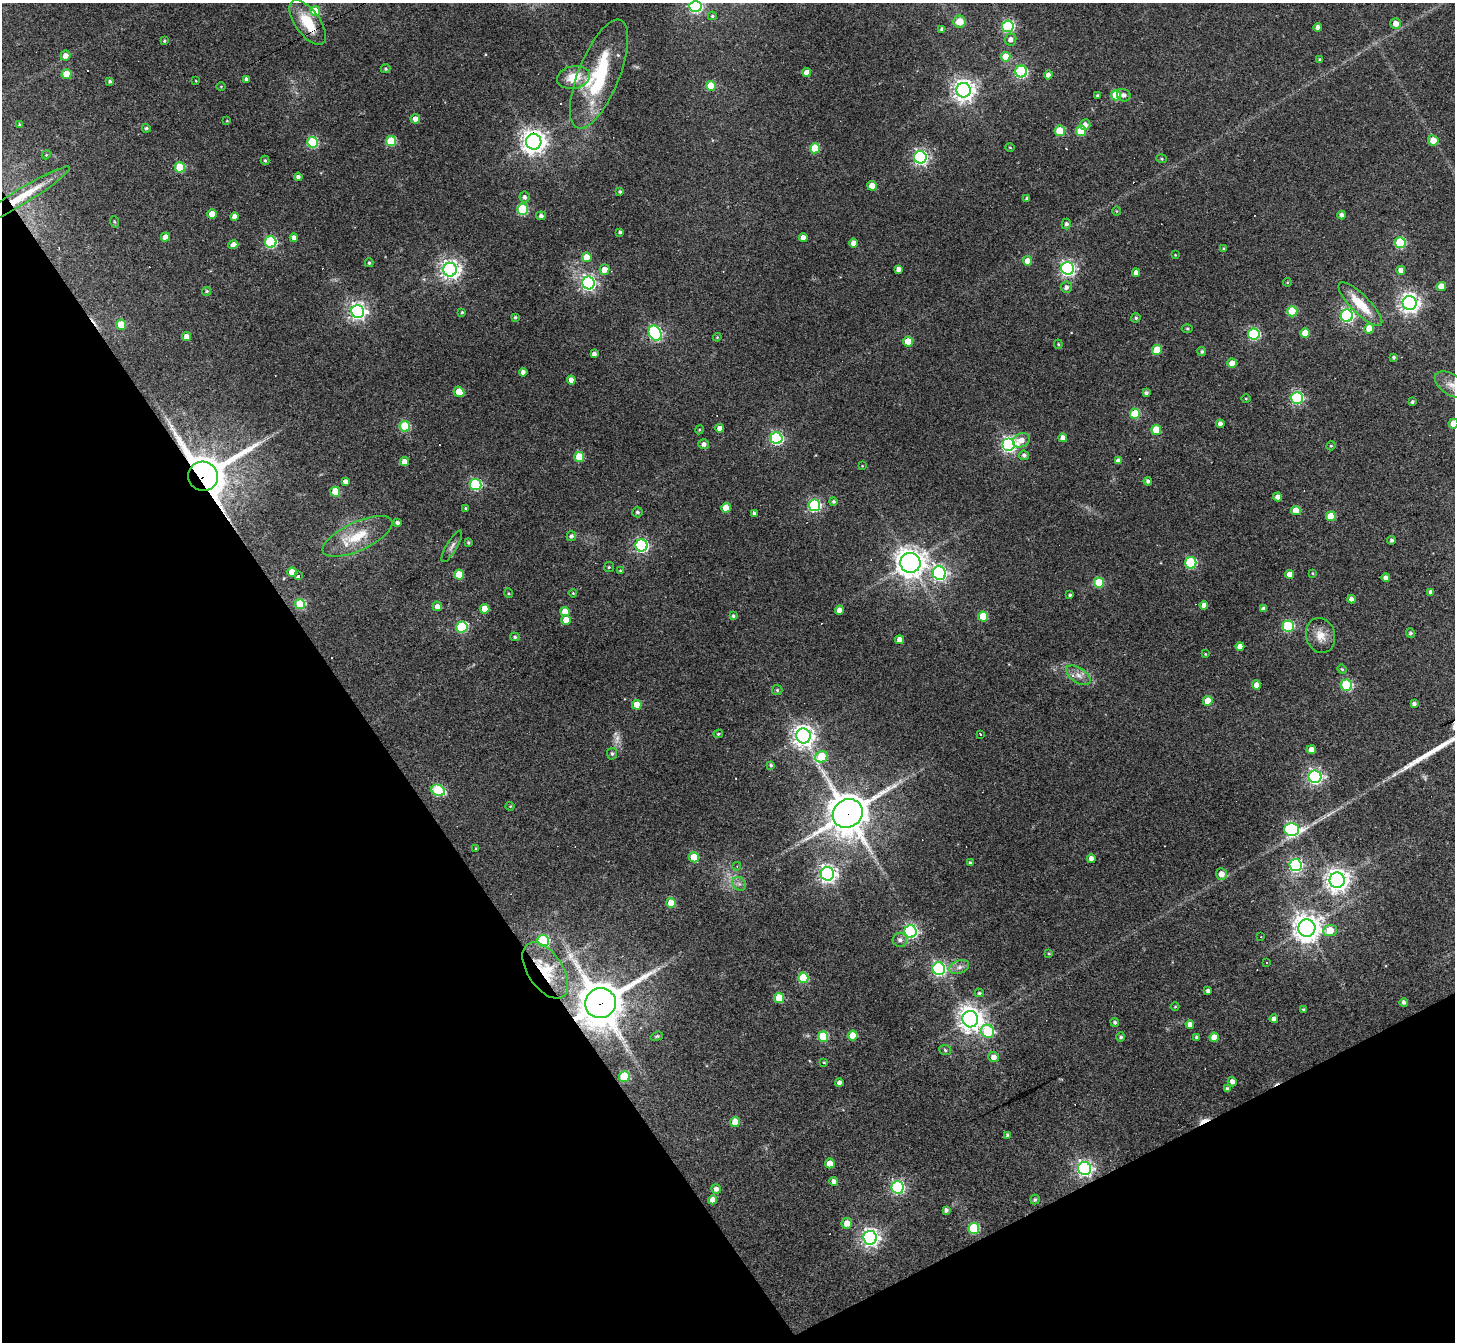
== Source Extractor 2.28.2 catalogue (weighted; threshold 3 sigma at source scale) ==
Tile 14 of 4 x 4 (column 2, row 4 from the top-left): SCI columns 1453-2905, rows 290-1629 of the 5810 x 5801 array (HDU 1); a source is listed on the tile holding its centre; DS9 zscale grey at full resolution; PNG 1457 x 1344 px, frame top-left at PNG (2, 3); each listed source drawn as its Kron ellipse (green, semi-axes under 4 px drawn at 4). Shown black and unused: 30% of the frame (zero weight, under 3 of 4 exposures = <1% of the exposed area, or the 3 px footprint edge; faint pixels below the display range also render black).
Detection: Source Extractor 2.28.2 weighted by HDU 2 'WHT'; one run over the whole footprint, this tile lists its part. Background 0.077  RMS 0.0055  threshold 0.025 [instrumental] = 3 sigma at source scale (4.5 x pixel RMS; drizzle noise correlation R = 1.50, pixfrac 1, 0.05/0.05 arcsec/px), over >= 5 px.
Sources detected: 290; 3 too faint to see at this stretch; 11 cosmic-ray / hot-pixel residue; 3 long thin detections or spike segments (spike, bleed or trail) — neither listed nor drawn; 1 inside a brighter listed object's ellipse — not listed separately; the other 272 listed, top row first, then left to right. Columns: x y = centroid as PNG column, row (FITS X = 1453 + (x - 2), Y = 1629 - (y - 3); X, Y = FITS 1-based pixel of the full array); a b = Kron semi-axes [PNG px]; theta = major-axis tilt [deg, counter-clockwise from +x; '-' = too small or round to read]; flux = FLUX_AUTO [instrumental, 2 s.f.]
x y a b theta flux
695 7 6 5 - 70
315 11 5 5 - 15
712 16 4 4 - 0.72
959 22 6 6 - 8.2
308 23 26 12 -55 17
1396 23 5 5 - 5.5
1008 26 6 6 - 73
1318 27 4 4 - 2.6
942 29 4 3 - 1.3
1010 39 6 6 - 2.7
164 41 3 3 - 0.68
65 56 5 5 - 3.1
1005 57 5 5 - 11
1320 60 4 3 - 0.85
386 69 5 4 - 0.82
1021 71 6 6 - 80
807 72 4 4 - 4.9
66 74 5 5 - 15
599 74 58 20 68 52
1048 75 4 4 - 2.6
573 77 16 11 11 12
246 79 4 3 - 1.8
110 81 4 4 - 1.1
196 81 4 2 - 0.37
221 86 4 3 - 0.4
711 86 5 5 - 21
964 90 7 7 - 420
1098 95 4 3 - 0.8
1116 95 5 5 - 24
1124 95 7 6 - 2
415 119 5 5 - 3.2
227 121 4 3 - 0.42
19 125 3 3 - 0.8
1085 125 5 5 - 2.9
146 128 4 4 - 0.98
1060 131 5 5 - 21
1081 131 5 5 - 23
1433 140 5 5 - 7
391 141 5 5 - 28
313 142 5 5 - 42
534 142 8 7 - 540
1010 147 4 3 - 0.47
815 148 5 5 - 20
46 155 4 3 - 0.45
920 157 6 6 - 150
1161 159 5 3 - 0.64
265 160 5 4 - 0.76
180 167 5 5 - 28
298 177 4 4 - 1.7
872 186 5 5 - 8.3
620 192 3 3 - 0.81
22 196 56 8 31 18
524 197 5 5 - 1.9
1027 199 4 3 - 1.3
522 209 5 5 - 47
1116 211 5 3 - 0.5
212 214 4 4 - 7.7
1342 215 4 4 - 2.1
541 216 5 4 - 1.7
234 217 4 4 - 3.5
115 222 6 3 -70 0.57
1066 224 5 4 - 1.4
620 232 3 3 - 1.2
165 237 4 4 - 5
294 238 4 4 - 2.6
803 238 4 4 - 4.8
271 242 6 5 - 71
853 243 4 4 - 4.4
1400 243 5 5 - 43
233 245 5 4 - 4.2
1223 248 4 3 - 0.5
1175 255 3 3 - 0.38
587 257 5 5 - 11
1028 261 5 4 - 5.6
369 263 4 4 - 0.79
1067 268 6 6 - 160
899 269 4 4 - 3
450 270 7 7 - 300
605 270 5 5 - 5.2
1401 270 4 4 - 4.2
1136 273 4 4 - 3.2
1287 282 4 3 - 0.46
588 283 6 6 - 160
1441 286 5 4 - 7.1
1066 287 5 5 - 2
206 291 4 4 - 0.94
1410 303 7 7 - 300
1360 304 29 9 -45 16
358 311 6 6 - 220
1292 311 5 5 - 24
462 312 3 3 - 0.64
1347 316 6 6 - 100
515 317 4 3 - 0.93
1136 318 4 4 - 0.91
121 325 5 5 - 17
1187 328 5 3 - 0.66
1369 329 5 5 - 7.7
655 333 8 6 -62 120
1305 333 5 5 - 10
1254 334 5 5 - 64
187 336 4 4 - 3.8
717 337 4 3 - 0.59
908 341 5 5 - 14
1058 344 5 4 - 0.64
1157 350 5 5 - 17
1202 352 4 4 - 1.1
594 354 4 4 - 2
1394 357 3 3 - 0.98
1232 363 4 4 - 6.5
523 372 4 4 - 2.6
571 380 4 4 - 4
1451 385 18 10 -32 6
459 392 6 4 -39 8.8
1146 393 4 3 - 1.2
1297 398 6 6 - 76
1246 399 5 3 - 0.51
1412 402 3 3 - 0.94
1135 414 5 5 - 29
1220 424 4 4 - 2.6
1454 424 5 5 - 10
405 426 5 5 - 34
720 428 4 4 - 2.4
699 430 4 3 - 0.56
1156 430 5 5 - 15
776 438 6 6 - 98
1063 438 4 4 - 3.1
1021 440 9 7 27 4.7
704 444 5 5 - 2.3
1008 444 6 6 - 150
1331 446 5 4 - 0.64
1024 455 5 4 - 1.5
579 457 5 5 - 17
1118 461 4 4 - 3
404 462 4 4 - 4.5
862 466 3 3 - 0.4
203 476 15 14 - 2100
1148 481 4 4 - 1.6
345 482 4 4 - 2.4
475 484 6 5 - 75
335 492 5 5 - 16
1278 497 4 4 - 2.9
833 501 4 4 - 1
814 505 6 6 - 86
465 508 3 3 - 0.62
726 508 5 4 - 9.8
1296 510 5 4 - 9.2
637 512 5 5 - 1.3
754 513 3 3 - 1
1331 516 5 5 - 13
397 523 4 3 - 1.5
357 536 38 14 24 18
571 536 5 4 - 1.8
1391 540 4 4 - 1.2
468 542 3 3 - 0.76
642 545 6 6 - 110
452 546 18 5 59 2.5
910 563 10 10 - 640
1191 563 6 5 - 58
609 567 5 5 - 0.81
620 571 3 3 - 0.63
292 572 5 4 - 8.8
939 573 7 6 - 160
1313 573 4 3 - 0.53
1289 574 4 4 - 4.8
459 575 5 5 - 16
299 576 4 3 - 2.5
1386 578 4 4 - 3.3
1099 583 5 5 - 25
1431 592 4 4 - 2.3
508 593 5 3 - 0.5
573 593 4 3 - 0.51
1070 595 3 3 - 0.91
1351 599 4 4 - 2.6
300 604 5 5 - 29
1204 605 4 4 - 3.4
437 606 5 4 - 3.1
484 609 5 5 - 8.6
1263 609 4 4 - 1.8
839 610 4 4 - 3.9
565 611 5 4 - 6.9
733 616 4 3 - 0.92
983 616 5 5 - 17
566 620 5 4 - 8.2
1288 626 5 5 - 53
462 627 5 5 - 50
1410 633 5 4 - 1.2
1321 636 18 14 -74 7.4
515 637 5 4 - 0.91
900 640 4 4 - 5.5
1240 646 4 4 - 3.3
1205 654 3 3 - 0.43
1342 669 5 4 - 0.65
1078 675 14 7 -34 3.9
1256 685 5 4 - 4
1347 685 6 5 - 46
777 690 5 5 - 0.97
1208 701 5 4 - 9.2
1414 704 4 3 - 1.5
637 705 5 5 - 9.7
718 734 5 4 - 0.78
981 734 3 3 - 1.1
803 736 7 7 - 400
1311 750 4 4 - 6.2
612 754 6 5 - 1.2
821 757 6 5 - 28
771 765 4 3 - 0.89
1315 777 6 6 - 150
438 790 7 5 -22 47
510 806 4 4 - 0.51
848 813 15 14 - 1500
1292 829 7 6 - 120
476 848 3 2 - 0.44
694 857 5 5 - 17
1091 858 4 4 - 2.8
970 863 4 4 - 1
1296 865 6 6 - 93
737 866 4 3 - 0.45
827 874 7 6 - 250
1221 874 5 5 - 4.7
1337 880 7 7 - 470
739 884 7 6 - 1.9
671 903 5 4 - 11
1307 928 8 8 - 670
1330 930 7 5 5 11
911 932 6 6 - 120
1261 937 2 2 - 0.35
900 940 7 7 - 2.2
543 941 6 5 - 57
1049 954 4 3 - 0.54
1267 962 3 2 - 0.48
959 967 10 6 20 2.5
939 969 6 6 - 120
545 970 32 17 -56 21
803 978 5 5 - 31
1208 991 4 4 - 1.5
979 993 4 4 - 0.79
779 998 5 5 - 15
1404 1002 4 4 - 1.4
600 1003 15 14 - 2100
1175 1006 4 3 - 0.44
1303 1009 3 3 - 0.62
970 1019 8 8 - 480
1274 1019 4 4 - 2.8
1115 1022 4 4 - 1.1
1190 1024 4 4 - 2.9
988 1031 7 6 - 45
657 1036 6 4 19 0.79
853 1036 5 5 - 11
823 1037 5 5 - 32
1121 1037 4 4 - 0.94
1214 1037 4 4 - 6.3
1197 1038 4 3 - 1.5
945 1050 6 5 - 1
993 1057 5 5 - 3.5
824 1062 4 3 - 0.45
624 1077 5 5 - 33
1232 1082 5 4 - 2.8
839 1083 4 4 - 2.5
1227 1089 4 3 - 1.4
735 1122 5 4 - 11
1007 1136 3 3 - 1.1
830 1163 5 5 - 9.5
1084 1168 6 6 - 200
834 1182 5 4 - 2.5
898 1187 6 6 - 110
716 1189 5 4 - 2.4
713 1200 4 4 - 4.8
1035 1200 5 4 - 1.1
946 1210 4 4 - 1.6
847 1223 5 5 - 6.1
974 1228 5 5 - 44
870 1238 7 6 - 250
Overlapping masked pixels (flux is a lower limit): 7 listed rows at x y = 308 23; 534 142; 22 196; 203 476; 848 813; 545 970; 600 1003
Isophote crosses this tile's border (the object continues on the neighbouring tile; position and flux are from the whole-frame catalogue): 2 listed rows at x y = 1451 385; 1454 424